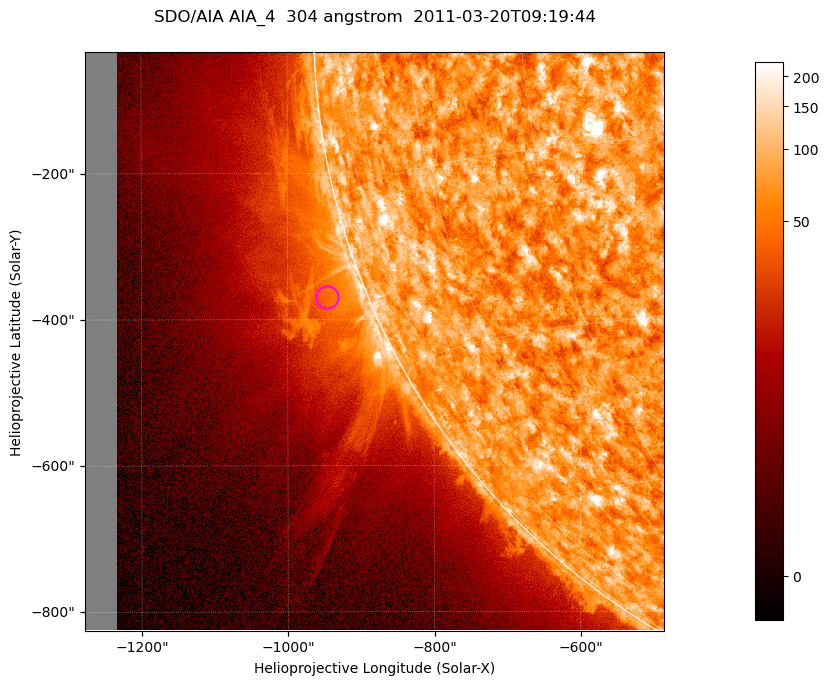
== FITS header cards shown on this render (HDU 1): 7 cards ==
TELESCOP= 'SDO/AIA '           / For AIA: SDO/AIA
INSTRUME= 'AIA_4   '           / For AIA: AIA_ATA1, AIA_ATA2, AIA_ATA3 or AIA_AT
WAVELNTH=                  304 / [angstrom] Wavelength
WAVEUNIT= 'angstrom'           / Wavelength unit: angstrom
DATE-OBS= '2011-03-20T09:19:44.124' / [ISO] Date when observation started; ISO 8
CTYPE1  = 'HPLN-TAN'           / CTYPE1; Typically HPLN
CTYPE2  = 'HPLT-TAN'           / CTYPE2; Typically HPLT

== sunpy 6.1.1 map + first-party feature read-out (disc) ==
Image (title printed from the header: SDO/AIA AIA_4  304 angstrom  2011-03-20T09:19:44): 1320 x 1320 px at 0.6 arcsec/px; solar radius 964 arcsec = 1605 px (partial field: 9.1% of the solar disc is inside the frame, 42% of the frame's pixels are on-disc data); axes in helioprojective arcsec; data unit not stated in the header (colour bar unlabelled)
Orientation: roll -0.132 deg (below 1 deg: not rotated)
Missing data: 5.5% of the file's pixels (0.0% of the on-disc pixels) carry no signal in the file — blank (NaN) pixels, whole columns, Tx -1278..-1232 arcsec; drawn neutral grey and excluded from every search
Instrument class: DISC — disc imager (sunpy class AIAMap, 304 A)
Bright regions (active regions / flare kernels): reference = the on-disc median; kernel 11 px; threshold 5 sigma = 117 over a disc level ~73.5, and >= 1.15x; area >= 1742 px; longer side >= 16 px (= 9.6 arcsec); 0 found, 0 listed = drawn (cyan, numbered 1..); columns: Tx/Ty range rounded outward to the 2 arcsec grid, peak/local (2 s.f.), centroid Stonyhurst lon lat
Off-limb structures (1.02-1.3 R_sun): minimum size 400 px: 9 found; the strongest spans PA ~100..120 deg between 1.02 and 1.15 R_sun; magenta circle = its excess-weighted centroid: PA ~110 deg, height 1.05 R_sun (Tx ~-946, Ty ~-370 arcsec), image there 1.9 x the reference